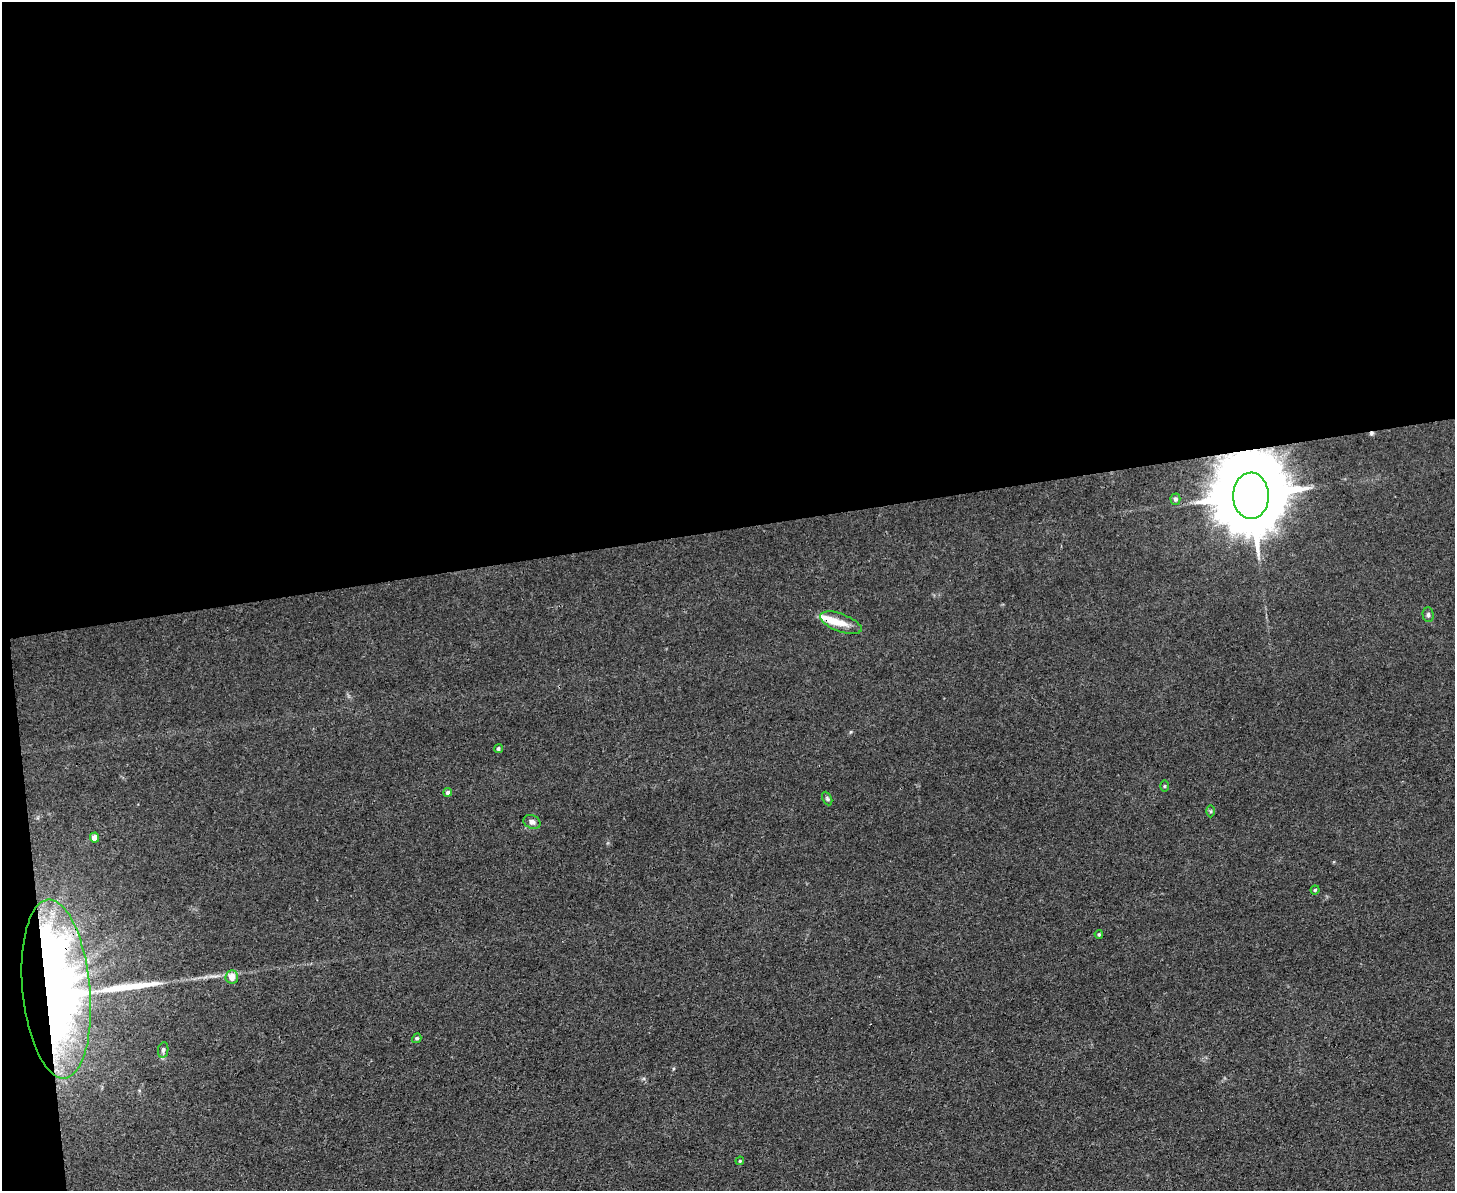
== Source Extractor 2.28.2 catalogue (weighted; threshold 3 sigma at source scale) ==
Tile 1 of 3 x 4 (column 1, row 1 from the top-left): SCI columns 131-1583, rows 3569-4757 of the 4732 x 4757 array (HDU 1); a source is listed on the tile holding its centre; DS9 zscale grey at full resolution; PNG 1457 x 1193 px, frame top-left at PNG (2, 2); each listed source drawn as its Kron ellipse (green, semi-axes under 4 px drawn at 4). Shown black and unused: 46% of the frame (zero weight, under 3 of 4 exposures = <1% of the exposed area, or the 3 px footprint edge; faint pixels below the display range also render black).
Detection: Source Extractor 2.28.2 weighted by HDU 2 'WHT'; one run over the whole footprint, this tile lists its part. Background 0.0426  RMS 0.0052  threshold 0.0232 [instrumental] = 3 sigma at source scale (4.5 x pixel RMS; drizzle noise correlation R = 1.50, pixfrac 1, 0.05/0.05 arcsec/px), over >= 5 px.
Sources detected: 22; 1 cosmic-ray / hot-pixel residue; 1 long thin detection or spike segment (spike, bleed or trail) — neither listed nor drawn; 2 inside a brighter listed object's ellipse — not listed separately; the other 18 listed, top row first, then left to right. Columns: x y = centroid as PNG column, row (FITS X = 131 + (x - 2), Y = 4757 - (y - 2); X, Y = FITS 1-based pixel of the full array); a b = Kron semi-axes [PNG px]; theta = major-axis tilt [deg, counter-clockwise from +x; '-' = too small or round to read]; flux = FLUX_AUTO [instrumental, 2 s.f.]
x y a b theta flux
1251 496 23 18 -89 7400
1175 499 5 5 - 1.2
1428 615 7 5 -89 1.3
841 623 22 9 -20 6.6
498 749 4 4 - 0.96
1165 786 5 3 - 0.55
448 792 4 4 - 1.5
827 799 7 4 -63 0.84
1211 811 6 4 -89 0.74
532 822 9 6 -25 2.1
95 837 5 4 - 5.6
1315 890 4 4 - 0.67
1099 934 4 3 - 0.62
232 977 6 6 - 5.8
56 989 90 33 -85 510
417 1038 5 4 - 0.83
163 1050 8 5 80 1.2
740 1161 4 3 - 0.51
Overlapping masked pixels (flux is a lower limit): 2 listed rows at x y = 1251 496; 56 989